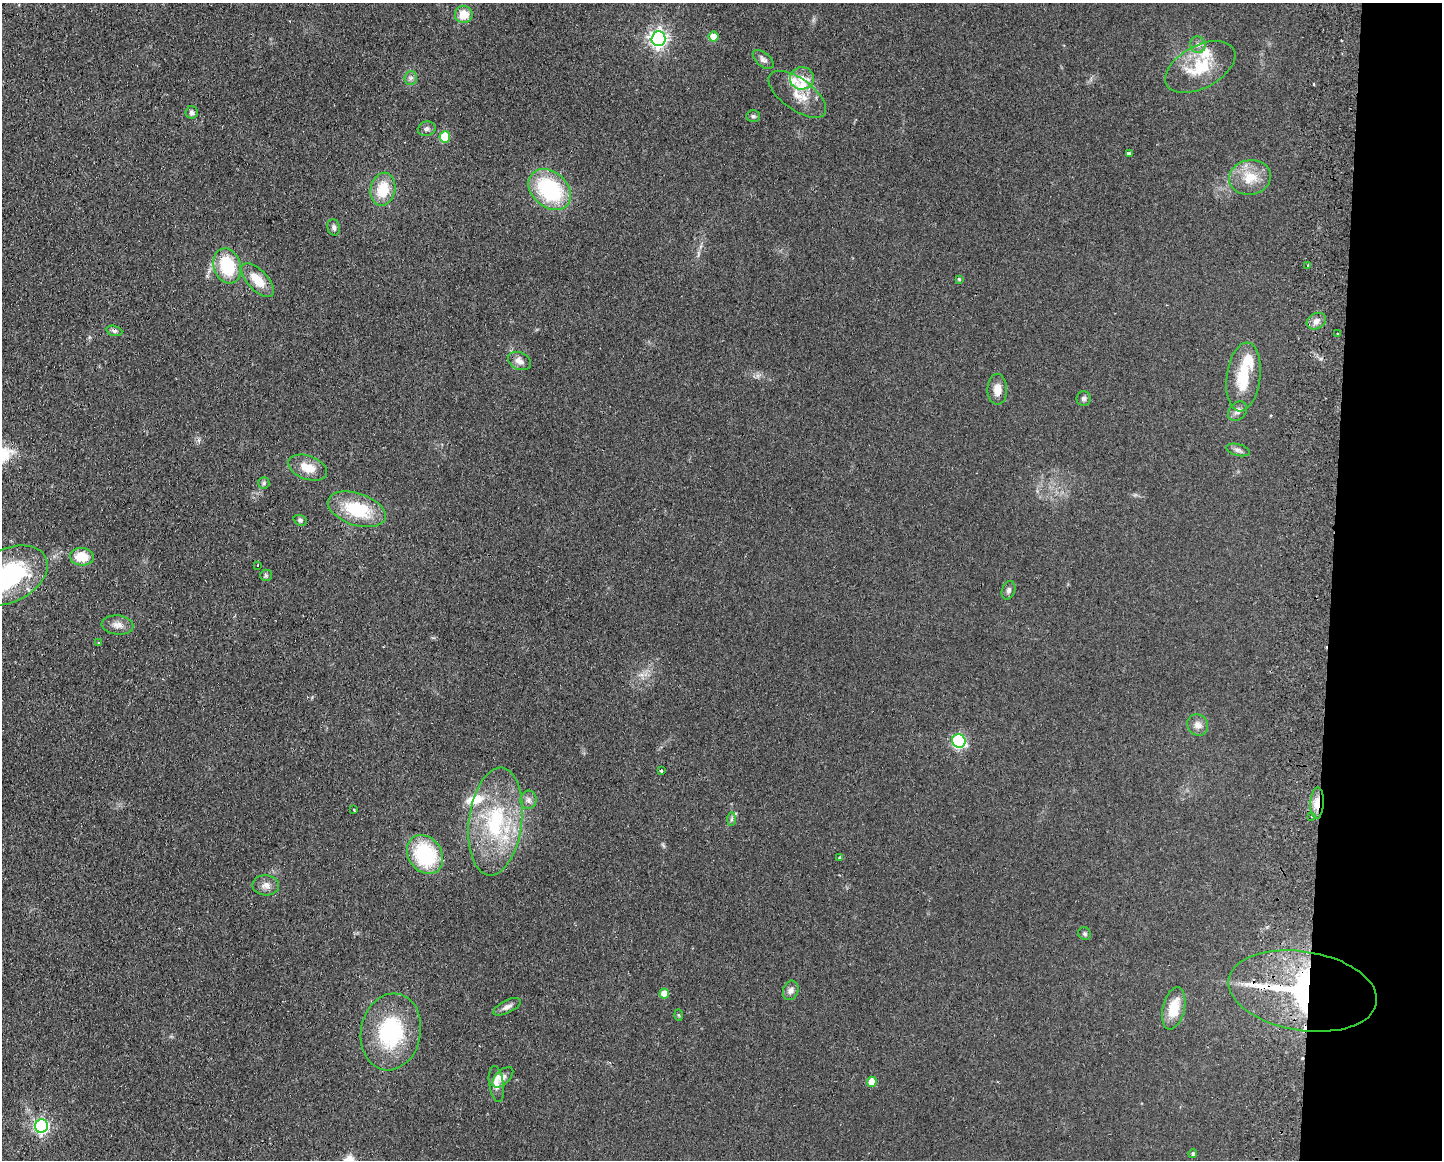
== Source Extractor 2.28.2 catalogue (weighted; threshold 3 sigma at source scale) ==
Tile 9 of 3 x 4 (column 3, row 3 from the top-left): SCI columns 3050-4489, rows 1167-2324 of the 4768 x 4648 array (HDU 1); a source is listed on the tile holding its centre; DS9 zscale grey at full resolution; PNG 1444 x 1162 px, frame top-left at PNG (2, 3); each listed source drawn as its Kron ellipse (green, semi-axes under 4 px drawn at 4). Shown black and unused: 8% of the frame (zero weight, under 2 of 3 exposures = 3% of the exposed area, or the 3 px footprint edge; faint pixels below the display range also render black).
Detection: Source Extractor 2.28.2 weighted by HDU 2 'WHT'; one run over the whole footprint, this tile lists its part. Background 0.0805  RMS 0.0096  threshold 0.0432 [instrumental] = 3 sigma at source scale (4.5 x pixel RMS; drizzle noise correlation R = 1.50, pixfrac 1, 0.05/0.05 arcsec/px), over >= 5 px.
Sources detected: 78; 1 inside a brighter object's white glare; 3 cosmic-ray / hot-pixel residue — neither listed nor drawn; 7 inside a brighter listed object's ellipse — not listed separately; the other 67 listed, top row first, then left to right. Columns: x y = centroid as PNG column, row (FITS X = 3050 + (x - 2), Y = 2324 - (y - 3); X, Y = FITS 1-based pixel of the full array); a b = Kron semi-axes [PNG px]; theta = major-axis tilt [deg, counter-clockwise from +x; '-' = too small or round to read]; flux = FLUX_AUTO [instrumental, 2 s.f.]
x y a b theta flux
464 14 9 8 - 16
713 37 5 5 - 19
658 39 7 7 - 350
1198 45 8 7 - 3.7
763 59 12 7 -40 3.7
1200 67 38 21 28 39
411 78 7 6 - 2.8
802 78 12 11 - 9.6
797 94 33 15 -36 19
192 112 6 6 - 3.1
753 116 7 5 2 1.9
427 129 9 7 20 3.3
445 137 5 5 - 36
1129 153 3 3 - 3.2
1250 177 21 17 10 22
383 189 17 12 78 26
550 190 24 17 -42 86
334 227 8 6 -77 2.8
227 266 18 13 -71 45
1308 266 4 3 - 1.5
959 279 4 3 - 1.2
258 280 21 10 -46 18
1316 321 10 7 29 5.5
114 331 8 5 -17 2.3
1338 334 3 2 - 1.3
519 361 12 8 -26 6.1
1243 377 34 17 82 36
997 389 15 10 -89 9.2
1084 398 7 7 - 2.6
1238 411 11 8 48 4.8
1238 450 12 5 -14 3.2
308 468 20 11 -20 15
264 483 6 5 - 1.8
357 509 30 16 -18 48
300 520 7 5 -22 1.9
82 557 12 8 -3 19
258 565 3 2 - 0.67
266 575 6 5 - 1.6
8 576 42 26 26 140
1009 590 9 6 72 2.9
117 625 16 9 -4 6.9
99 643 4 3 - 1
1198 725 11 10 - 6.5
959 741 7 6 - 130
661 770 3 3 - 1.3
528 800 9 8 - 3.9
1317 803 16 7 86 11
354 810 3 3 - 1.1
1312 816 4 3 - 1.7
732 819 7 4 89 1.9
495 821 54 26 83 90
425 854 21 16 -54 75
840 858 3 3 - 4.5
266 885 13 10 -3 6.4
1085 934 7 6 - 1.8
791 990 10 7 70 4.1
1303 991 75 39 -9 230
664 994 5 5 - 12
507 1007 15 6 27 4.7
1174 1008 21 11 76 23
679 1015 6 4 -88 1.1
391 1032 39 30 78 79
503 1077 13 7 44 5.2
872 1082 5 5 - 20
496 1084 18 7 -81 6.5
41 1126 7 6 - 200
1193 1154 4 4 - 1.8
Overlapping masked pixels (flux is a lower limit): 2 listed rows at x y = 1317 803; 1303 991
Isophote crosses this tile's border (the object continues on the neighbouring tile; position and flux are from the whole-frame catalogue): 1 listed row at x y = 8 576